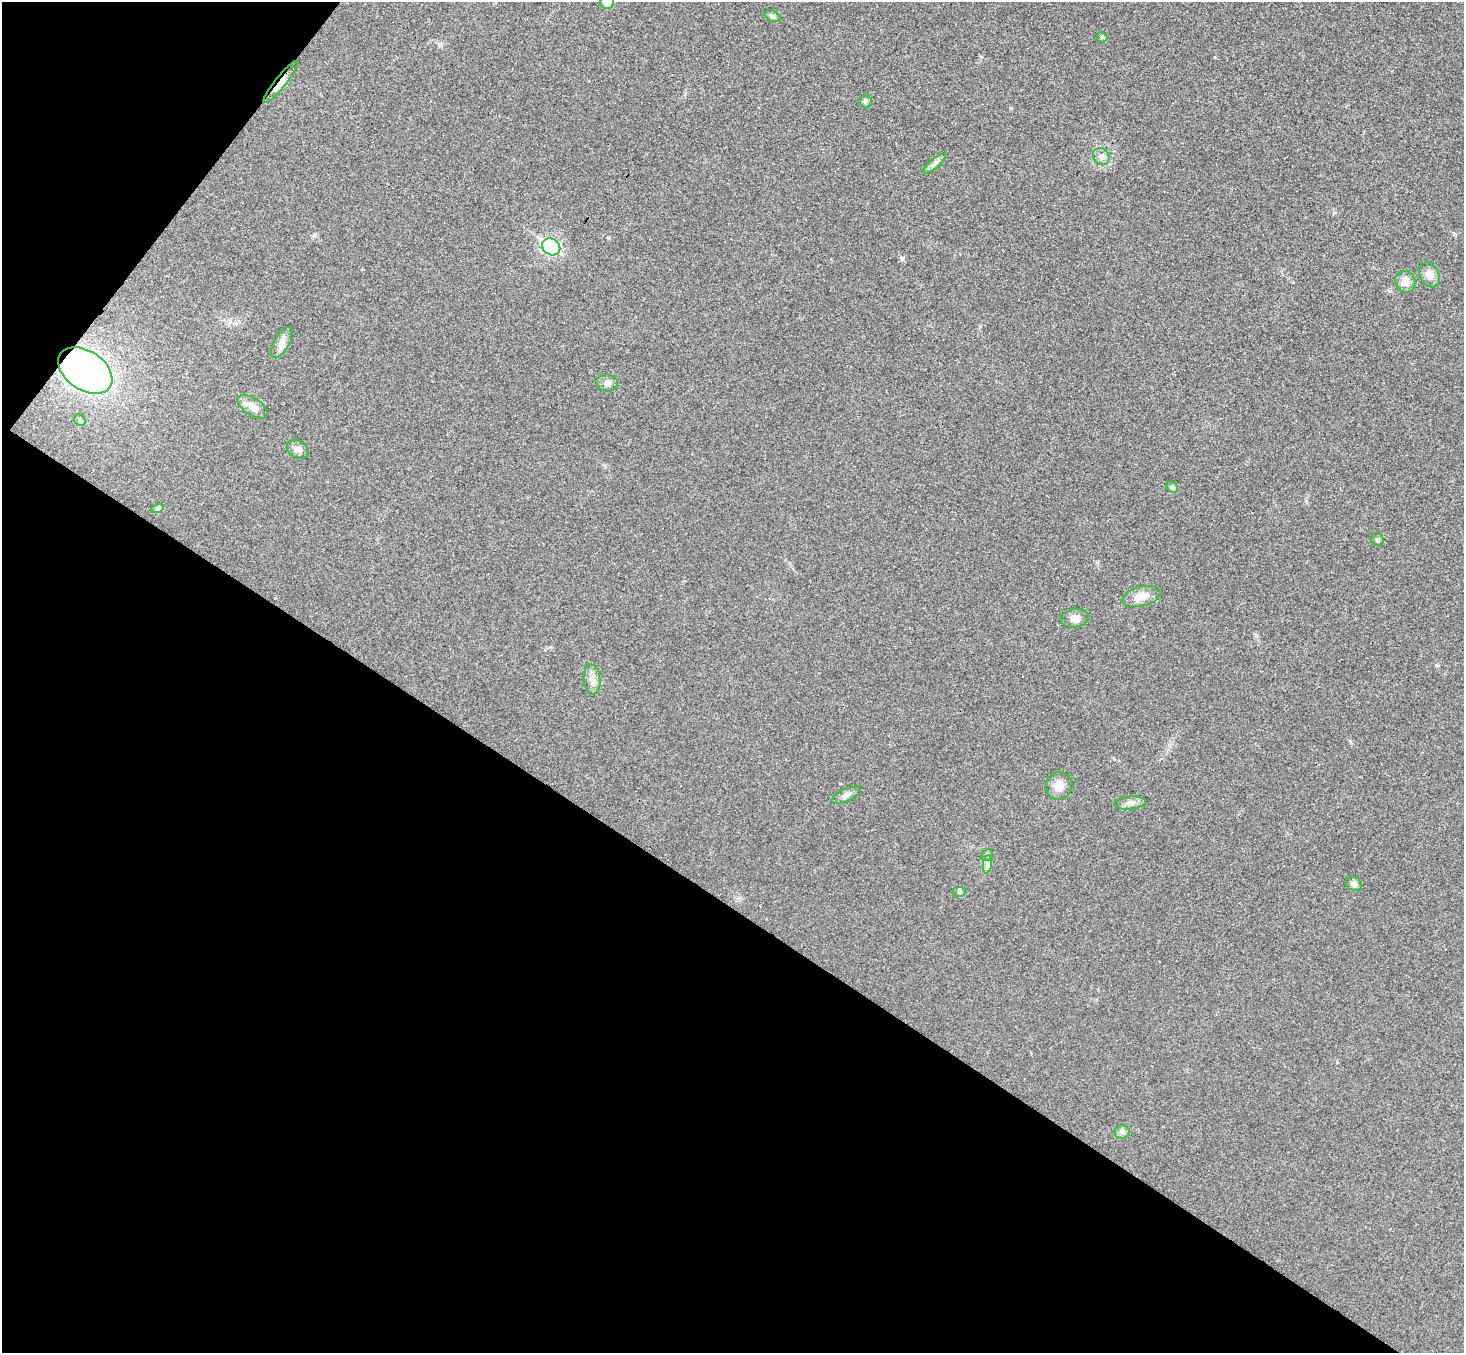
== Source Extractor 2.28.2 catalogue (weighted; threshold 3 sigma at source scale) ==
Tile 9 of 4 x 4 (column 1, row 3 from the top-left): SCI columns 38-1499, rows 1553-2903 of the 5927 x 5945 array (HDU 1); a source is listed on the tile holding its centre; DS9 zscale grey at full resolution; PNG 1466 x 1355 px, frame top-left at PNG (2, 2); each listed source drawn as its Kron ellipse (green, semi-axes under 4 px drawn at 4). Shown black and unused: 37% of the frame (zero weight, under 3 of 4 exposures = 6% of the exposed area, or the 3 px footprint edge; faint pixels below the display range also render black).
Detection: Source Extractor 2.28.2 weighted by HDU 2 'WHT'; one run over the whole footprint, this tile lists its part. Background 0.0304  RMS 0.0054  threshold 0.0243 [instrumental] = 3 sigma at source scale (4.5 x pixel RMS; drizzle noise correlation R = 1.50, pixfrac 1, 0.05/0.05 arcsec/px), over >= 5 px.
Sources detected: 30; all 30 listed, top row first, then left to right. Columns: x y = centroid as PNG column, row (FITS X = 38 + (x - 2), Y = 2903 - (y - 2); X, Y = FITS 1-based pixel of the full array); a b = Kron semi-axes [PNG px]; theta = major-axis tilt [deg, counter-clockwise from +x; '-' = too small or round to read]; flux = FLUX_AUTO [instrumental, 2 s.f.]
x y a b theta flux
607 2 7 6 - 9.6
772 16 8 5 -27 1.3
1102 37 5 5 - 0.75
281 82 26 5 51 5.7
865 101 6 6 - 0.96
1101 156 9 7 -47 2.3
934 164 14 5 40 2.1
551 247 9 8 - 96
1429 275 13 9 -59 4.5
1405 282 11 10 - 5.1
282 343 17 7 60 3.8
85 370 30 19 -34 190
607 383 11 8 -8 2.5
253 407 17 8 -33 4.9
80 420 6 5 - 0.95
298 449 12 8 -29 3
1172 487 6 5 - 0.99
157 509 7 4 18 0.91
1377 539 6 6 - 1
1141 597 19 10 14 5.8
1075 618 14 9 9 4
592 679 15 8 -84 3.9
1059 786 14 13 - 5
846 795 16 6 23 2.6
1130 803 15 6 6 2.9
987 855 6 5 - 0.94
987 864 9 4 82 1.6
1354 884 8 7 - 2.1
959 892 7 5 0 1
1122 1132 8 6 1 1.6
Overlapping masked pixels (flux is a lower limit): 2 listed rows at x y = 281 82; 85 370
Isophote crosses this tile's border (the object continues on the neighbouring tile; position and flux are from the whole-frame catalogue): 1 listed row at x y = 607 2
Unlisted compact peaks at least as high as the median listed source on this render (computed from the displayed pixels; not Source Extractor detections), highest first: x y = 902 259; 1436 665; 1350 741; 1454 233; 550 647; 440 45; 314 235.